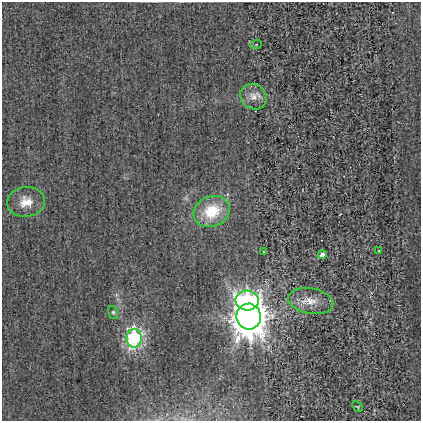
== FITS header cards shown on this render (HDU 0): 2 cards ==
NAXIS1  =                  419
NAXIS2  =                  419

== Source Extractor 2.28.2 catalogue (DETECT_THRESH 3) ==
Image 419 x 419 px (HDU 0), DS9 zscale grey, 1 PNG px = 1 image px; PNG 423 x 423 px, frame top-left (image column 1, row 419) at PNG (2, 2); each listed source drawn as its Kron ellipse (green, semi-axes under 4 px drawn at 4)
Background -1.01e-04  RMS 0.037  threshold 0.11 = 3 sigma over >= 5 px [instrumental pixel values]
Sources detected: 13; all 13 listed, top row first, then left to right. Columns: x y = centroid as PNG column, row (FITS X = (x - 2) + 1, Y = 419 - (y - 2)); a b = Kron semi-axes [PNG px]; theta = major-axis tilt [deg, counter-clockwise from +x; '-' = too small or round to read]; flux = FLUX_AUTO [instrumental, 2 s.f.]
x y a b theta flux
256 45 5 3 - 2
253 97 14 12 -36 26
26 202 19 15 7 40
212 211 19 15 24 97
379 251 3 3 - 2.3
264 252 4 2 - 1.6
322 255 4 4 - 17
247 300 12 10 -3 370
311 301 23 12 -10 38
113 312 6 5 - 4.1
249 317 13 12 - 4500
134 338 9 7 88 400
357 407 6 3 -46 2.4